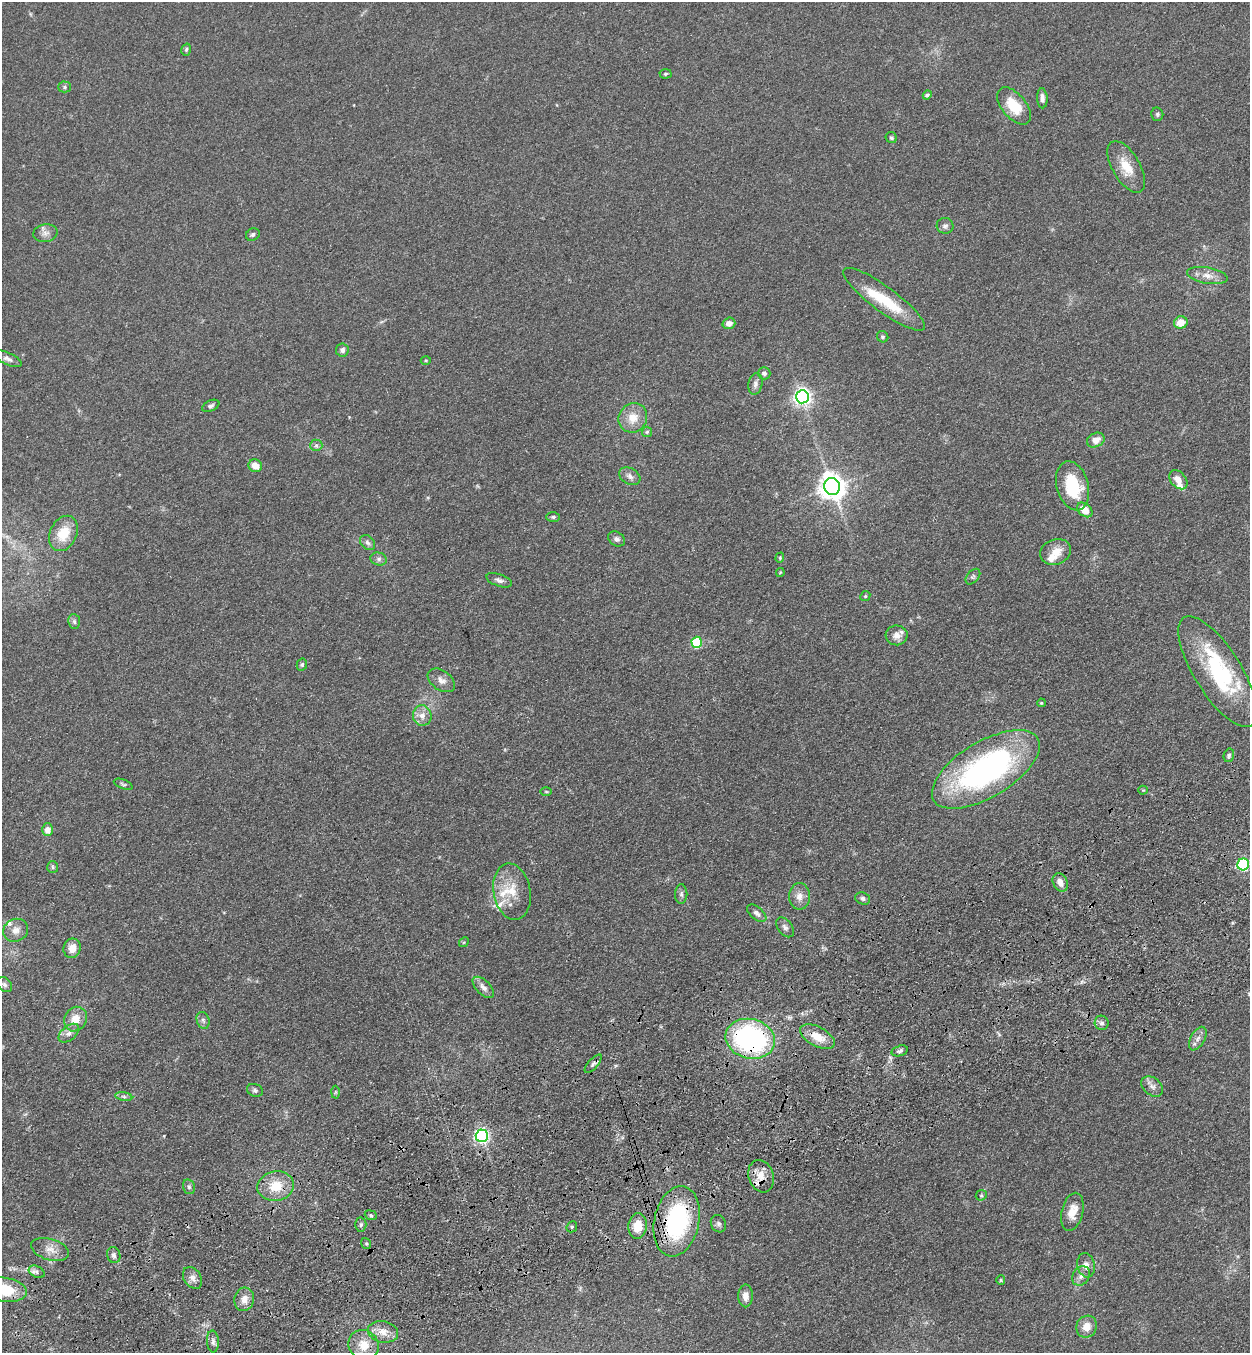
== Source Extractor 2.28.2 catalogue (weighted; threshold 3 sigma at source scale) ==
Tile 7 of 4 x 4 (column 3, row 2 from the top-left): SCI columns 2700-3947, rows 2815-4165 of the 5523 x 5630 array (HDU 1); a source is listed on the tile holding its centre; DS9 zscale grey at full resolution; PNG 1252 x 1355 px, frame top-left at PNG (2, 2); each listed source drawn as its Kron ellipse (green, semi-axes under 4 px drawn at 4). Shown black and unused: <1% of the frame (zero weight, under 3 of 4 exposures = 6% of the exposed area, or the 3 px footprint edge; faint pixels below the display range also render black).
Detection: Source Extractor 2.28.2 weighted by HDU 2 'WHT'; one run over the whole footprint, this tile lists its part. Background 0.0595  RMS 0.0065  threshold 0.0292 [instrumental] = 3 sigma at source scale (4.5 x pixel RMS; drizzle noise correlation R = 1.50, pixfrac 1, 0.05/0.05 arcsec/px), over >= 5 px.
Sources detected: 124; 3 inside a brighter object's white glare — neither listed nor drawn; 8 inside a brighter listed object's ellipse — not listed separately; the other 113 listed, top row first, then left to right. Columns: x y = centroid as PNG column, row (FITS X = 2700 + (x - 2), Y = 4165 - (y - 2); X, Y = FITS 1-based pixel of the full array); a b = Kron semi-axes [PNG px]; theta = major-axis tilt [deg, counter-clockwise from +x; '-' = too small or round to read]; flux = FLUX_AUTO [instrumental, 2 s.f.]
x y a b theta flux
186 50 6 4 74 1
665 74 6 4 2 1
65 87 6 5 - 1.2
927 95 4 4 - 1.6
1042 98 10 5 -87 2.9
1014 106 22 12 -51 17
1157 114 7 6 - 1.1
891 138 6 5 - 1.1
1126 167 29 13 -60 13
945 226 8 8 - 2.1
45 233 12 9 11 3.7
253 235 7 6 - 1.6
1207 275 20 8 -10 5.9
884 299 50 12 -37 27
1181 322 7 6 - 8.7
729 323 6 5 - 3.9
883 337 6 5 - 1.1
342 350 6 6 - 2.3
8 359 15 6 -23 2.6
426 360 5 3 - 0.62
764 373 6 6 - 1.9
755 384 11 7 78 2.6
802 397 6 6 - 270
211 406 9 5 25 1.6
633 418 15 14 - 9.5
647 432 5 5 - 0.99
1096 440 9 7 26 5.5
316 445 6 6 - 1.5
255 466 7 6 - 6.4
630 476 11 8 -31 2.9
1178 480 11 7 -50 5.3
1073 486 25 16 -74 28
832 487 8 8 - 680
1085 510 9 6 -41 7.8
553 517 7 5 0 1.2
63 533 18 13 65 15
617 539 9 7 -31 2
367 543 8 6 -44 2
1056 552 16 12 18 8.3
780 558 5 4 - 0.71
379 559 8 6 -15 2.1
780 572 4 4 - 0.55
973 577 9 5 49 1.5
499 580 13 6 -19 2.5
865 596 5 4 - 0.83
74 622 7 6 - 1.7
897 635 11 10 - 4.1
697 642 5 5 - 37
302 664 6 5 - 1.2
1218 672 64 23 -58 61
441 680 15 9 -35 4.4
1041 703 4 3 - 0.91
422 716 10 9 - 5.1
1229 755 7 5 76 1.4
986 769 61 28 31 170
123 784 10 4 -20 1.2
1143 790 4 4 - 0.65
546 792 5 3 - 0.65
47 830 6 5 - 5.6
1243 864 6 6 - 94
53 867 6 5 - 1.2
1060 882 9 7 -64 5.3
512 892 28 18 -79 16
681 894 10 6 90 1.9
799 896 13 10 -90 5.3
863 898 8 6 -22 1.5
757 913 11 6 -39 2.5
785 927 11 7 -52 2.3
16 930 13 11 27 5.2
464 942 5 4 - 0.79
72 948 10 8 72 6.4
4 985 8 6 -45 1.7
483 987 13 7 -45 3.7
76 1019 13 11 60 9.5
203 1020 8 6 -73 1.8
1102 1023 7 7 - 2.1
69 1033 12 7 40 3.5
817 1037 19 9 -28 11
750 1039 25 19 -14 120
1198 1039 13 7 60 3.6
900 1051 8 5 17 1.6
593 1064 11 5 48 1.7
1152 1086 12 8 -38 3.7
255 1090 8 6 -20 1.7
335 1092 6 4 88 0.92
124 1096 8 4 -9 1.6
482 1136 6 6 - 170
761 1176 16 12 -71 7.7
276 1186 18 14 10 15
189 1187 7 5 -75 1.5
981 1195 6 5 - 0.99
1072 1212 19 10 76 9
371 1215 6 4 -23 1
677 1221 35 22 77 80
718 1224 9 7 -62 2
361 1225 7 5 88 1.5
638 1226 13 9 84 10
572 1227 6 5 - 0.97
366 1243 6 4 -53 0.83
50 1249 19 10 -17 6.4
114 1255 8 6 -73 2.1
1086 1265 12 8 -77 4.3
37 1272 8 5 -26 1.8
1081 1276 10 8 53 3.3
192 1278 12 8 -56 3.6
1001 1280 5 4 - 0.7
5 1290 22 12 -9 23
745 1296 11 7 -90 5.1
244 1299 12 10 76 5.8
1087 1327 11 10 - 6.6
383 1332 15 10 -12 7.2
213 1341 11 6 -85 2.5
364 1345 16 14 -40 11
Overlapping masked pixels (flux is a lower limit): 5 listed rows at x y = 817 1037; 750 1039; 761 1176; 677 1221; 5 1290
Isophote crosses this tile's border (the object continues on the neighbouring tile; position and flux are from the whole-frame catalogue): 1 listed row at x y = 5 1290